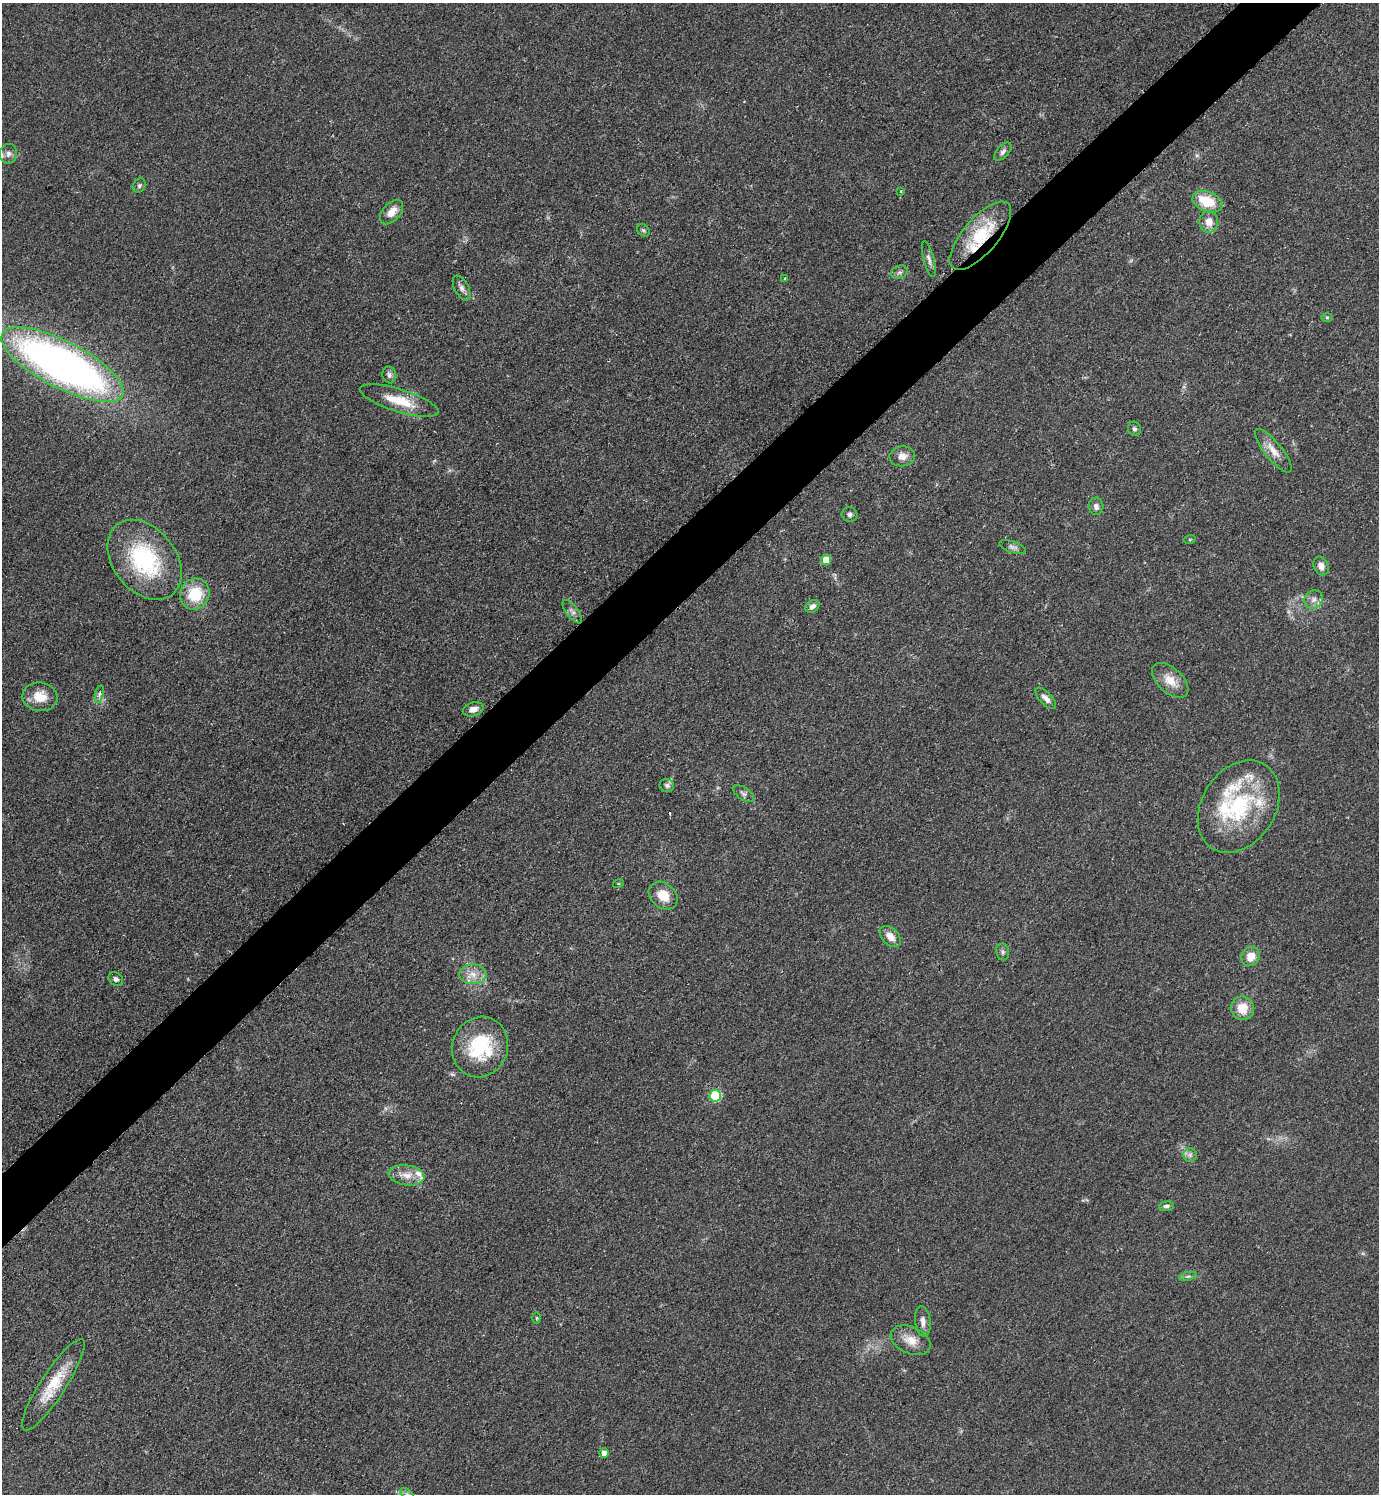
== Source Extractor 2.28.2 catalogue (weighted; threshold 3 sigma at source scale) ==
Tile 10 of 4 x 4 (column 2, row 3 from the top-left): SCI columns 1690-3066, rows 1499-2990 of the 5988 x 5990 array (HDU 1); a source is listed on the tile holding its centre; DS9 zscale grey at full resolution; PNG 1381 x 1496 px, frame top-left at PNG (2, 3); each listed source drawn as its Kron ellipse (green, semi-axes under 4 px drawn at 4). Shown black and unused: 5% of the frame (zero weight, under 2 of 3 exposures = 1% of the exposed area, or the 3 px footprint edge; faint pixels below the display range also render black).
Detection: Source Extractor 2.28.2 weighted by HDU 2 'WHT'; one run over the whole footprint, this tile lists its part. Background 0.0801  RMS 0.0074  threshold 0.0331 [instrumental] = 3 sigma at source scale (4.5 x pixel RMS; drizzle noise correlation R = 1.50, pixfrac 1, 0.05/0.05 arcsec/px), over >= 5 px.
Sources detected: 64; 1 cosmic-ray / hot-pixel residue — neither listed nor drawn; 4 inside a brighter listed object's ellipse — not listed separately; the other 59 listed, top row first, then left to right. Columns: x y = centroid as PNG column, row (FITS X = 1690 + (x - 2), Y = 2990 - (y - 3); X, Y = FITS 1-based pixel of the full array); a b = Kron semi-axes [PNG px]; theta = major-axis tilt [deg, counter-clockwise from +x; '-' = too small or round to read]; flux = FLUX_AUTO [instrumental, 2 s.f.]
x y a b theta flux
1003 152 11 6 48 2.5
8 154 10 8 83 3.5
139 186 7 6 - 1.5
901 191 4 3 - 0.6
1207 202 16 9 -22 24
392 212 14 8 47 7.8
1209 222 11 9 90 7.4
643 230 7 5 -44 1.5
980 236 42 17 49 45
929 259 19 5 -75 3.6
899 272 8 6 24 2.2
785 278 3 2 - 0.93
462 288 13 7 -62 3.4
1327 317 6 4 0 0.94
62 365 68 23 -27 460
389 375 8 7 - 2.5
399 401 41 11 -17 21
1134 429 7 6 - 1.9
1273 451 27 8 -51 9.3
902 456 13 10 8 5.9
1096 506 9 7 -85 3.4
850 515 8 7 - 2.1
1190 539 6 4 20 0.82
1013 547 14 5 -17 2.7
144 560 44 31 -51 78
826 560 5 5 - 15
1321 566 10 7 -66 4.7
195 594 16 14 59 27
1313 599 10 8 44 4
812 606 7 5 33 3
572 612 14 6 -52 3.1
1170 680 22 12 -43 12
99 694 9 3 77 1.7
40 697 18 14 -7 13
1046 698 13 6 -46 3.8
473 709 10 6 17 5.4
667 785 7 6 - 2.1
743 794 12 6 -33 2.4
1239 807 49 36 57 74
618 884 5 3 - 0.69
663 896 16 12 -41 12
890 937 12 8 -44 6.9
1003 952 8 6 -81 2.2
1251 957 10 9 - 9.5
473 974 13 9 -2 7.6
116 979 8 6 -44 2.1
1242 1008 12 11 - 13
480 1047 31 27 68 50
715 1096 6 5 - 52
1190 1155 7 7 - 2.2
407 1175 18 10 -8 9
1166 1206 7 5 8 2.2
1188 1276 9 3 13 1.5
537 1318 6 3 -89 0.73
923 1321 15 7 -83 4.4
911 1340 21 13 -24 10
53 1385 54 12 57 26
604 1453 5 4 - 7.1
407 1494 8 4 -36 1.5
Overlapping masked pixels (flux is a lower limit): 1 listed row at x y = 980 236
Isophote crosses this tile's border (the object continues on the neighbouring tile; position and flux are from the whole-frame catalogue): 1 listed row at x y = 407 1494